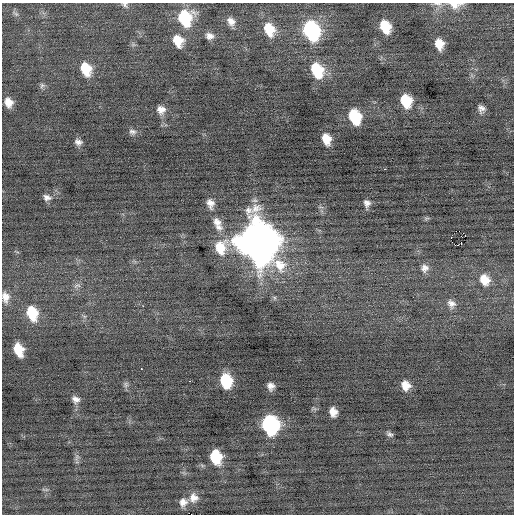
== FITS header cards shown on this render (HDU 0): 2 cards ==
NAXIS1  =                  512 / Axis length
NAXIS2  =                  512 / Axis length

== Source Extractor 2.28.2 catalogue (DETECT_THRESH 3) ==
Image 512 x 512 px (HDU 0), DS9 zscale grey, 1 PNG px = 1 image px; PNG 516 x 516 px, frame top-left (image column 1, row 512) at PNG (2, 3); no overlay
Background -0.0327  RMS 0.7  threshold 2.11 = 3 sigma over >= 5 px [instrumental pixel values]
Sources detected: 59; all 59 listed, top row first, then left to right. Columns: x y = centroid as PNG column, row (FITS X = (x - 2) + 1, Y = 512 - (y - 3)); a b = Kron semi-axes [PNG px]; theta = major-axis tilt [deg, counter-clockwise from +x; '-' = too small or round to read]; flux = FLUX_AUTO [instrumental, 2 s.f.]
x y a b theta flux
438 4 15 5 -5 200
125 5 9 6 -42 140
455 5 20 10 4 550
16 14 11 4 -40 120
185 18 15 13 -82 2600
231 21 11 8 -50 320
385 26 11 8 -66 1200
269 29 15 11 -66 1000
311 30 14 11 -67 7000
209 36 10 8 -13 270
178 41 13 10 -62 830
439 44 11 8 -76 650
133 45 7 4 18 75
86 69 13 10 -68 1200
317 70 15 11 -65 2000
42 85 8 7 - 120
406 101 11 9 -69 1400
8 102 10 8 -69 460
481 108 8 7 - 230
161 110 10 10 - 370
355 117 12 9 -69 2200
132 132 10 8 -6 180
326 139 10 7 -71 670
78 142 8 7 - 200
385 169 3 2 - 210
47 197 11 8 -11 230
210 203 12 9 -76 330
367 203 9 8 - 220
426 218 9 4 9 79
217 222 12 10 -49 360
219 227 12 9 -27 310
465 235 3 2 - 100
451 237 3 2 - 1100
257 241 18 15 -65 170000
458 245 3 2 - 2900
221 247 19 15 67 1200
425 268 11 11 - 330
485 280 14 12 -57 810
77 286 11 6 25 180
5 297 14 9 -85 410
451 304 13 10 -55 330
143 306 2 2 - 240
32 313 16 11 -71 1500
84 316 7 4 -18 78
18 349 11 8 -69 1100
141 369 3 2 - 52
189 381 2 2 - 68
226 381 11 9 -77 2200
126 384 9 6 -89 130
406 385 10 9 - 500
271 386 7 6 - 250
76 399 9 8 - 250
333 412 8 7 - 410
270 425 12 10 -76 10000
389 434 8 5 -30 130
77 457 9 6 73 140
216 457 11 9 -74 1900
194 498 12 11 - 400
183 502 11 10 - 320
At the frame edge (FLAGS 8, measured only in part): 4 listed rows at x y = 438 4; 125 5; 455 5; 5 297